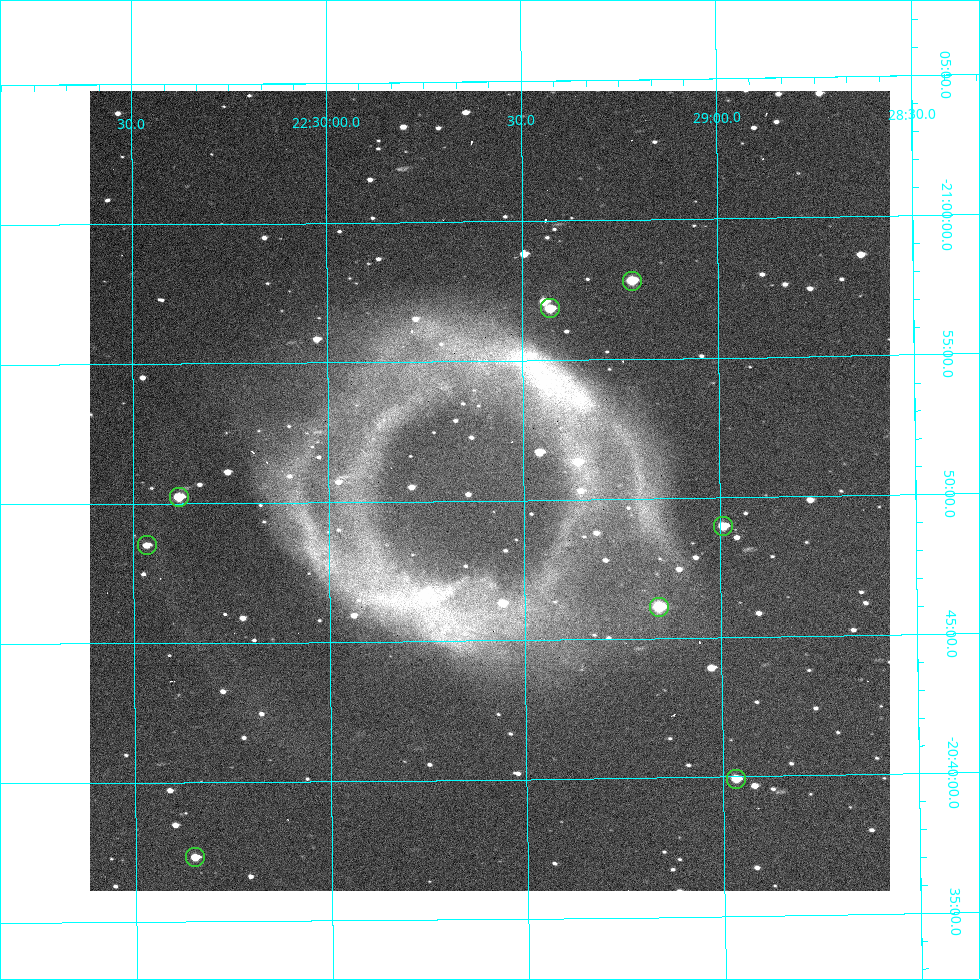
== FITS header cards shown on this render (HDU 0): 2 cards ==
NAXIS1  =                 800  / length of data axis 1
NAXIS2  =                 800  / length of data axis 2

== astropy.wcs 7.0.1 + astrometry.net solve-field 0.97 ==
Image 800 x 800 px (HDU 0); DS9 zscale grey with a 90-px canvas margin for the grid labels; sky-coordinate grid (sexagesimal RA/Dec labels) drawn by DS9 from the SOLVED WCS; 8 Tycho-2 reference stars matched to detected sources circled (green)
Header WCS: none
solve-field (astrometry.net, Tycho-2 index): SOLVED blind (the file carries no WCS)
Solved WCS: RA---TAN-SIP/DEC--TAN-SIP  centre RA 22:29:35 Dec -20:50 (337.40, -20.84 deg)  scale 2.15 arcsec/px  FOV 28.7' x 28.6'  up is -179 deg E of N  parity flipped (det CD > 0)
(file carries no celestial WCS; the grid is the blind solution)
Tycho-2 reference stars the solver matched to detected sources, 8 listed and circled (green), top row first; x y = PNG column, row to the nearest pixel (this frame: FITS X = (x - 90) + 1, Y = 800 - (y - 91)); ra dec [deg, ICRS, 3 dp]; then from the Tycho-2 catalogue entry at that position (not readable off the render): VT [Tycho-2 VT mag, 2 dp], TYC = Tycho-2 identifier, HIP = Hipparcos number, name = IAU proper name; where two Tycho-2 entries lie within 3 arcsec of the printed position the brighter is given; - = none
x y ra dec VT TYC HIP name
632 281 337.305 -20.964 10.48 6391-731-1 - -
550 308 337.357 -20.948 11.21 6391-1496-1 - -
179 497 337.596 -20.837 11.02 6391-1347-1 - -
723 526 337.248 -20.816 11.26 6391-967-1 - -
147 545 337.617 -20.809 11.81 6391-936-1 - -
659 607 337.289 -20.769 10.07 6391-1495-1 110989 -
736 779 337.241 -20.665 11.19 6391-860-1 - -
195 857 337.587 -20.622 11.61 6391-1471-1 - -